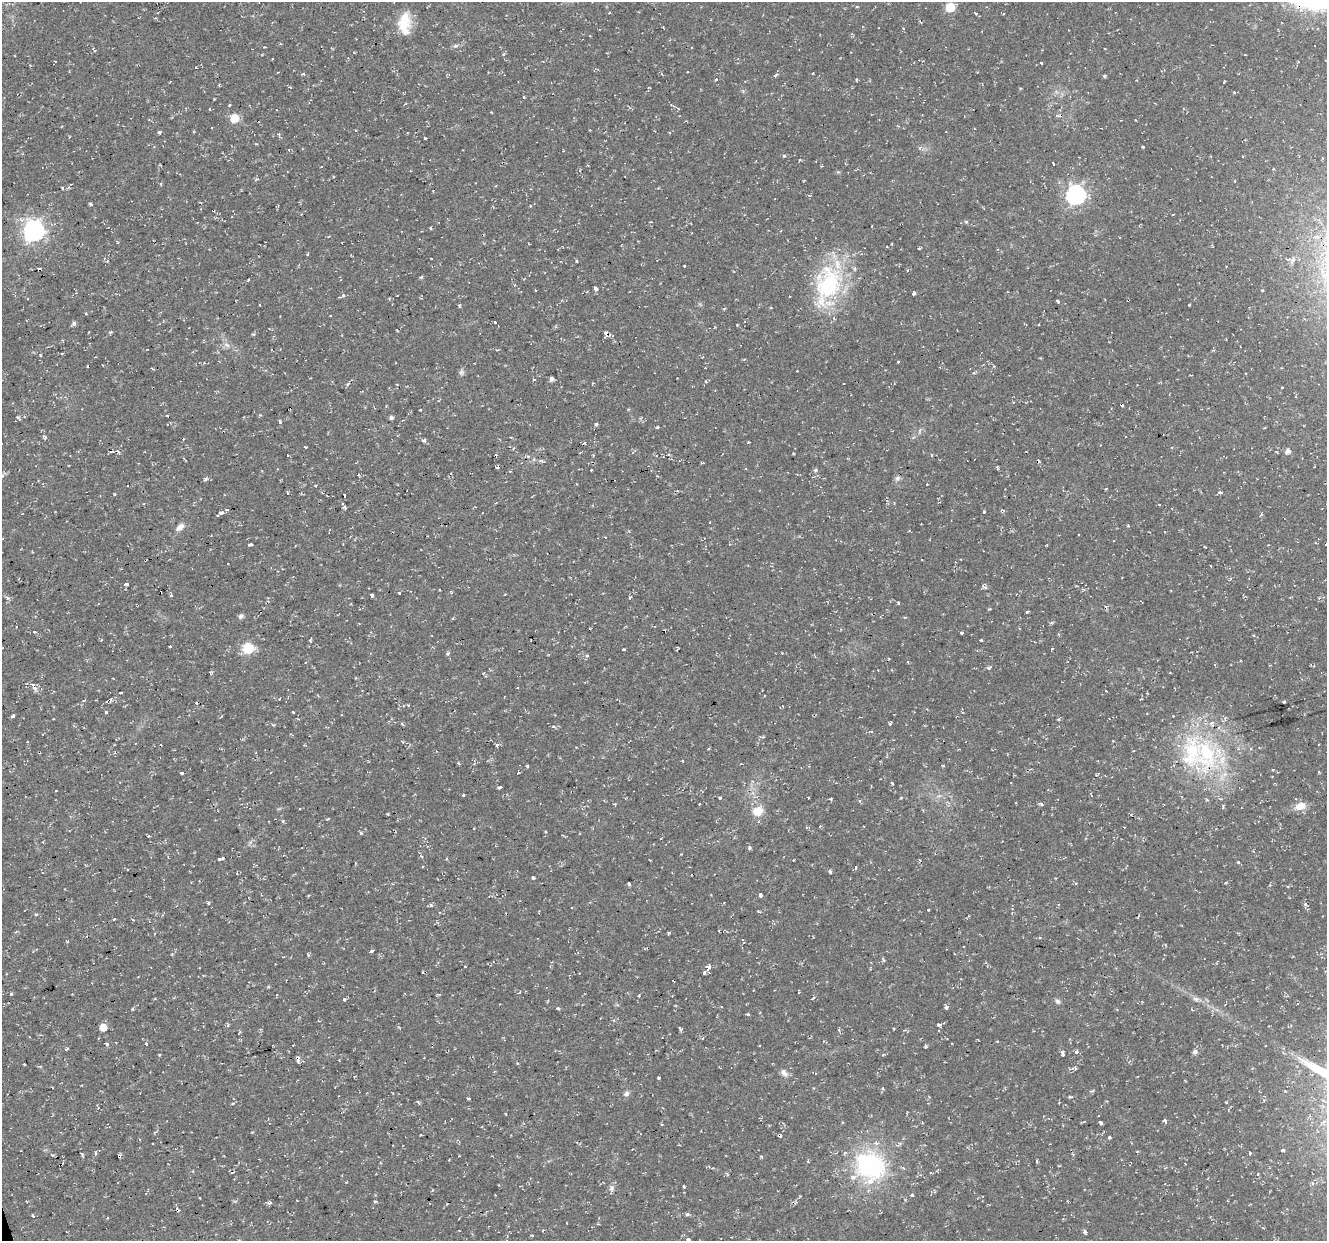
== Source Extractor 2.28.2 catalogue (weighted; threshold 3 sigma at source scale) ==
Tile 7 of 4 x 4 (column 3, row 2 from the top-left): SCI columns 2653-3977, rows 2592-3830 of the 5303 x 5123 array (HDU 1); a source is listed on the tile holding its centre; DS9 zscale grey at full resolution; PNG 1329 x 1243 px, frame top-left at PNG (2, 2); no overlay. Shown black and unused: <1% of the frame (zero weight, under 2 of 3 exposures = <1% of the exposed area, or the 3 px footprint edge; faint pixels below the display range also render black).
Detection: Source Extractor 2.28.2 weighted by HDU 2 'WHT'; one run over the whole footprint, this tile lists its part. Background 0.0106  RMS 0.0031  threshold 0.0139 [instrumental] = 3 sigma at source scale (4.5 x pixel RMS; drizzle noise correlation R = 1.50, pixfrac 1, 0.0396/0.0396 arcsec/px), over >= 5 px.
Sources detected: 309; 44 cosmic-ray / hot-pixel residue — not listed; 6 inside a brighter listed object's ellipse — not listed separately; the other 259 listed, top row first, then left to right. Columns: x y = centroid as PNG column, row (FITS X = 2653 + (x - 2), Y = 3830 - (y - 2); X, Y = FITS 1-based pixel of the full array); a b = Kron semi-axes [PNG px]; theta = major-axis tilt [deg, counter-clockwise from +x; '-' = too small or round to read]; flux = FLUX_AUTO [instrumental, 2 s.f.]
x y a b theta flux
950 7 6 5 - 12
976 14 3 3 - 0.3
155 18 4 2 - 0.25
404 23 31 15 89 7.7
903 28 3 2 - 0.19
456 46 7 4 19 0.66
1041 63 3 2 - 1
195 68 3 2 - 0.32
303 74 3 3 - 0.85
775 76 4 4 - 0.43
1104 76 4 4 - 0.45
716 79 3 3 - 0.48
1224 82 3 2 - 0.25
219 84 3 3 - 0.66
1234 92 3 3 - 0.45
524 97 3 3 - 0.4
229 105 3 3 - 0.44
210 109 3 2 - 0.23
235 118 6 6 - 7.8
159 132 4 4 - 0.43
425 138 3 3 - 1.2
1143 147 3 3 - 0.43
289 150 4 3 - 0.32
784 156 4 4 - 0.47
1243 156 3 2 - 0.22
800 160 4 3 - 0.33
1053 163 3 3 - 2.7
588 165 3 3 - 0.28
822 166 4 2 - 0.25
1273 169 3 3 - 0.34
1235 180 3 3 - 0.37
68 187 5 3 - 0.49
1076 195 8 7 - 120
91 204 4 3 - 0.44
201 209 3 2 - 0.28
966 222 5 4 - 0.39
34 230 8 8 - 170
887 246 3 2 - 0.2
919 248 4 3 - 0.28
308 255 3 3 - 0.76
431 258 3 2 - 0.23
1288 259 4 4 - 0.76
576 261 3 3 - 0.4
684 266 3 3 - 0.34
907 270 5 3 - 0.29
248 280 4 2 - 0.26
828 284 53 31 71 33
596 289 4 3 - 1.2
535 290 3 2 - 0.31
914 294 4 3 - 0.62
343 296 4 4 - 0.88
789 297 3 3 - 0.77
1058 301 4 3 - 2.6
260 305 3 2 - 0.46
1189 305 3 3 - 1.5
86 314 3 3 - 0.34
330 316 3 2 - 0.33
495 322 3 2 - 1.3
74 323 5 5 - 0.79
737 324 4 2 - 0.21
1039 324 3 2 - 0.38
111 331 5 3 - 0.32
253 334 5 4 - 0.34
608 335 8 4 -11 1.6
227 345 9 5 -27 1.1
148 349 2 2 - 0.41
62 354 4 3 - 0.26
40 355 3 3 - 0.33
898 362 3 3 - 0.74
461 372 7 7 - 0.78
534 379 4 3 - 0.28
551 379 4 4 - 1
705 381 4 3 - 0.26
1282 387 3 2 - 0.22
420 410 2 2 - 0.3
260 415 4 3 - 0.37
18 417 6 4 -48 0.55
391 418 4 4 - 0.74
641 418 4 3 - 0.42
280 421 6 3 -80 0.46
596 424 4 4 - 0.46
657 427 4 3 - 1.1
920 430 7 3 71 0.51
424 440 6 4 17 0.56
306 447 3 2 - 0.55
1288 451 6 5 - 1.6
793 453 3 3 - 0.36
287 455 3 3 - 0.97
931 455 4 3 - 0.26
541 461 7 4 -19 0.55
703 463 4 2 - 0.35
591 470 3 3 - 0.35
815 470 5 5 - 0.61
2 476 6 5 - 0.65
206 478 6 4 51 0.57
897 478 8 5 41 0.79
927 485 3 3 - 0.89
316 486 3 2 - 0.4
1220 492 5 4 - 0.5
287 493 4 3 - 0.59
344 495 3 3 - 1.1
345 507 4 3 - 0.72
226 510 3 3 - 0.81
984 512 3 3 - 1.1
221 513 7 4 8 0.95
1128 526 4 3 - 0.29
180 527 11 7 39 1.8
250 545 5 3 - 2.3
126 584 4 3 - 12
399 593 3 3 - 0.78
171 596 4 3 - 0.88
372 596 4 3 - 2.2
630 597 5 3 - 0.26
898 603 4 3 - 0.36
1027 612 3 2 - 0.68
241 616 5 5 - 1
905 617 5 3 - 0.25
34 632 3 3 - 1.3
962 633 3 3 - 2.1
310 640 5 3 - 0.65
981 640 3 3 - 1.9
170 646 3 3 - 0.82
248 648 6 6 - 24
1052 648 4 2 - 0.29
623 649 3 3 - 0.54
447 653 5 3 - 0.44
587 656 4 4 - 0.45
989 668 5 4 - 0.59
211 672 5 4 - 0.44
356 678 4 2 - 0.23
33 686 11 4 -64 1.2
1106 691 3 2 - 0.2
120 693 4 3 - 1.6
84 700 5 3 - 0.57
1284 702 3 3 - 0.49
408 705 4 2 - 0.31
106 712 3 3 - 1.2
293 712 3 2 - 0.51
13 716 4 3 - 2.7
1173 716 3 2 - 0.34
53 719 2 2 - 0.25
890 724 4 3 - 0.45
554 727 5 4 - 0.8
27 742 2 2 - 0.24
161 744 3 2 - 0.33
497 744 4 3 - 2.6
1251 749 4 3 - 0.33
1206 754 53 40 -86 42
682 761 3 2 - 0.23
527 766 3 3 - 0.42
1273 769 3 3 - 0.48
518 772 3 3 - 0.78
1319 772 4 3 - 0.32
182 773 3 3 - 4.3
892 783 4 3 - 0.28
500 787 5 3 - 5.3
56 791 3 2 - 0.49
463 795 3 3 - 0.31
720 798 3 3 - 0.39
808 798 2 2 - 0.22
831 799 4 3 - 0.43
1041 804 5 3 - 0.59
1300 806 15 10 18 3
757 811 13 11 33 4.5
388 814 4 3 - 0.26
328 819 4 2 - 0.26
283 821 4 3 - 0.5
820 826 4 2 - 0.35
361 833 5 4 - 0.33
149 836 4 3 - 0.34
750 848 5 4 - 0.6
219 859 3 3 - 0.92
446 859 4 3 - 0.28
1238 862 4 3 - 0.28
423 867 3 2 - 0.4
856 867 3 3 - 1.3
128 869 3 3 - 0.71
830 871 5 4 - 0.5
533 878 4 3 - 0.53
1056 878 3 2 - 0.23
1226 882 5 3 - 0.33
629 884 4 3 - 0.73
760 895 4 3 - 0.75
208 903 5 4 - 0.32
1306 905 9 4 80 0.72
928 909 3 3 - 0.98
759 912 5 2 - 0.32
114 919 3 3 - 0.86
67 942 3 3 - 0.85
372 951 4 3 - 0.93
308 955 5 3 - 0.35
708 966 5 4 - 2.4
465 967 3 2 - 0.22
704 972 5 3 - 0.53
799 992 3 3 - 0.53
11 994 5 3 - 0.33
639 996 4 3 - 0.31
344 999 3 3 - 1.2
1196 999 8 6 -14 1
1058 1001 8 6 -44 0.78
946 1007 5 4 - 0.65
558 1008 5 4 - 0.49
132 1009 5 3 - 0.29
748 1014 4 3 - 0.43
938 1024 4 3 - 0.73
228 1025 4 4 - 0.5
103 1027 6 6 - 3.2
680 1028 4 2 - 0.62
839 1030 3 3 - 0.76
906 1031 10 3 -33 0.35
703 1038 4 3 - 0.27
107 1044 4 4 - 0.69
146 1044 3 3 - 0.83
951 1044 3 3 - 0.55
926 1047 4 3 - 0.46
66 1049 4 3 - 0.6
1076 1052 4 4 - 1.2
1195 1052 6 5 - 0.93
1063 1054 7 4 -79 0.81
298 1061 6 4 -85 1.1
517 1063 5 3 - 0.3
24 1064 2 2 - 0.36
1075 1068 5 4 - 0.52
784 1073 11 7 -48 1.4
658 1078 3 3 - 0.85
626 1094 8 6 35 0.9
1070 1097 6 3 -8 0.44
469 1099 3 3 - 0.58
418 1102 5 3 - 0.4
232 1104 4 3 - 0.34
506 1114 3 2 - 0.46
1165 1121 3 3 - 3
1101 1122 4 3 - 1.8
662 1124 3 3 - 0.28
1110 1137 3 3 - 0.85
153 1144 3 3 - 0.66
1283 1150 3 3 - 0.69
96 1153 5 3 - 0.75
1249 1153 3 3 - 1.3
82 1154 5 3 - 0.4
52 1155 5 4 - 0.38
119 1156 6 2 58 0.38
1037 1161 4 3 - 0.77
870 1165 44 37 -27 35
709 1167 5 3 - 0.43
232 1172 3 2 - 0.31
684 1187 3 3 - 0.53
612 1188 9 6 -88 1.1
912 1195 4 4 - 0.5
199 1198 3 2 - 0.47
375 1201 4 3 - 0.45
1227 1201 3 2 - 0.38
270 1203 5 4 - 0.8
688 1214 5 4 - 0.56
33 1216 5 3 - 0.33
107 1217 3 2 - 0.29
543 1231 3 2 - 0.52
1085 1232 4 3 - 2.3
688 1240 4 3 - 1.8
Overlapping masked pixels (flux is a lower limit): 2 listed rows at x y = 608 335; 119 1156
Isophote crosses this tile's border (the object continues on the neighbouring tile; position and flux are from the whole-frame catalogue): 2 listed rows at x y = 2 476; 688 1240
Unlisted compact peaks at least as high as the median listed source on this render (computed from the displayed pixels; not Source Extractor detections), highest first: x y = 431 905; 669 933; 421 277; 36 914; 761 1157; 114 494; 984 587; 45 437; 459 306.